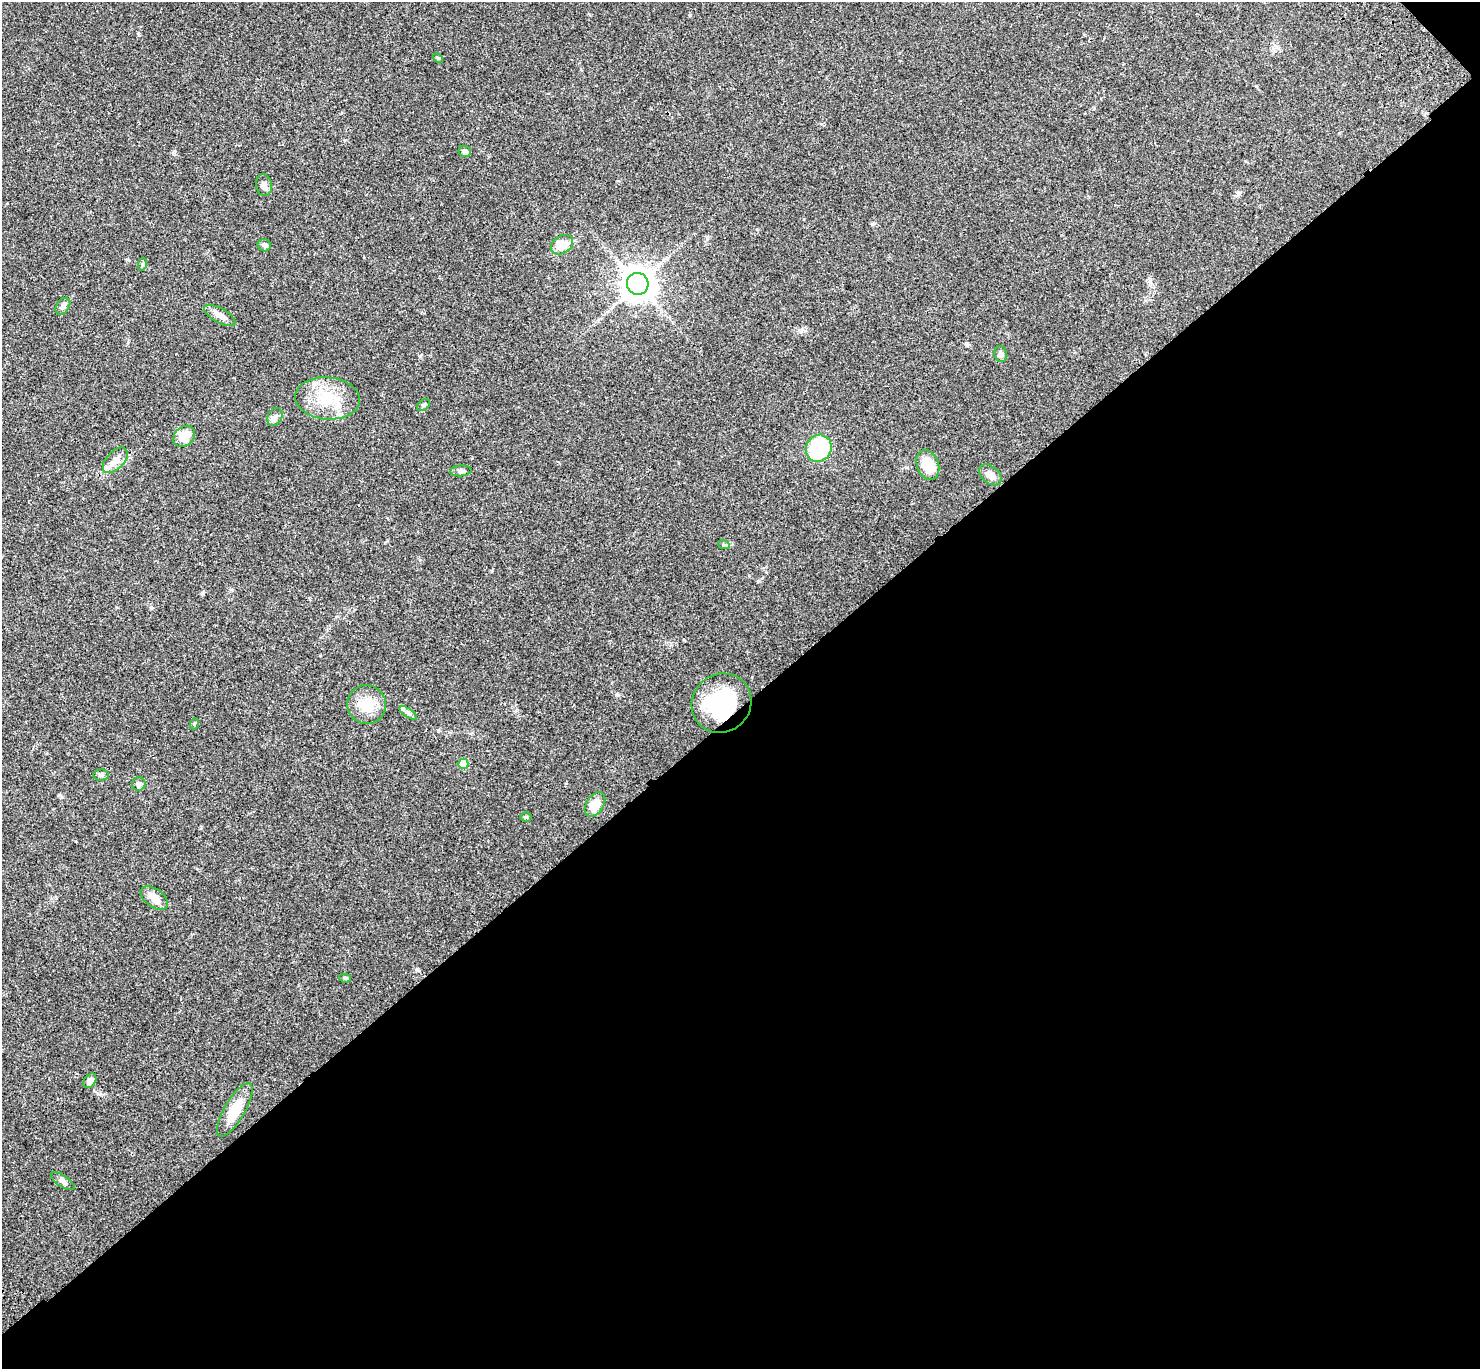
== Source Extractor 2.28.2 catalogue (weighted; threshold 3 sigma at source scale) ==
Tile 12 of 4 x 4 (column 4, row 3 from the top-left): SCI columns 4535-6012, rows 1619-2985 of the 6121 x 6108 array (HDU 1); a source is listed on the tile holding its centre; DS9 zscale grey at full resolution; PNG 1482 x 1371 px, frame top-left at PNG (2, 2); each listed source drawn as its Kron ellipse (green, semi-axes under 4 px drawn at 4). Shown black and unused: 49% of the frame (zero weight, under 3 of 4 exposures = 6% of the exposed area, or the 3 px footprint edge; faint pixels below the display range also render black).
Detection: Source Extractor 2.28.2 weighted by HDU 2 'WHT'; one run over the whole footprint, this tile lists its part. Background 0.0502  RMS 0.0054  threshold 0.0242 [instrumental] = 3 sigma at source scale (4.5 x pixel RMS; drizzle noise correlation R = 1.50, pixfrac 1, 0.05/0.05 arcsec/px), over >= 5 px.
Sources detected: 34; all 34 listed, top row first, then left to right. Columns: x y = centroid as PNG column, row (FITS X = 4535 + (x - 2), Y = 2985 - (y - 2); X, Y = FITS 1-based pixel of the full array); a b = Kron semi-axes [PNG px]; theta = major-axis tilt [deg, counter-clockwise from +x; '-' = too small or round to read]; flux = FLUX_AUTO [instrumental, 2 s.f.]
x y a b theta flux
438 58 6 3 -44 0.58
465 151 6 5 - 2
264 185 11 8 -79 2.7
264 245 7 6 - 1.4
562 245 12 8 31 8
143 264 6 4 72 0.69
638 284 11 10 - 780
63 306 9 6 56 1.8
220 315 17 7 -29 3.3
1001 354 8 6 -75 1.7
327 398 32 21 -5 20
423 405 7 5 38 1
275 417 9 7 61 1.7
184 436 12 9 42 8.6
819 448 14 12 64 37
115 460 15 9 46 4.9
928 465 15 11 -70 12
461 471 11 5 4 1.5
990 475 13 8 -39 3.7
724 545 6 4 -18 0.74
722 703 30 29 - 43
367 705 19 19 - 11
408 713 10 4 -34 1.3
194 724 5 3 - 0.49
463 764 5 5 - 13
101 775 7 5 2 1.2
139 784 7 6 - 1.6
595 804 13 8 56 8.2
526 817 5 5 - 0.68
154 898 15 9 -35 6
345 978 6 4 -10 0.93
90 1081 8 5 56 2.2
235 1110 30 10 59 11
63 1181 14 5 -34 1.7
Overlapping masked pixels (flux is a lower limit): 1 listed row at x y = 722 703
Unlisted compact peaks at least as high as the median listed source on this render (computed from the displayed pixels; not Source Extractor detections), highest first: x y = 174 152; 151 607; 417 969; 202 593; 138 33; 59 795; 690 15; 617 694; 967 344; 420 356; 438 730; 420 560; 1150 280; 802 329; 872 224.